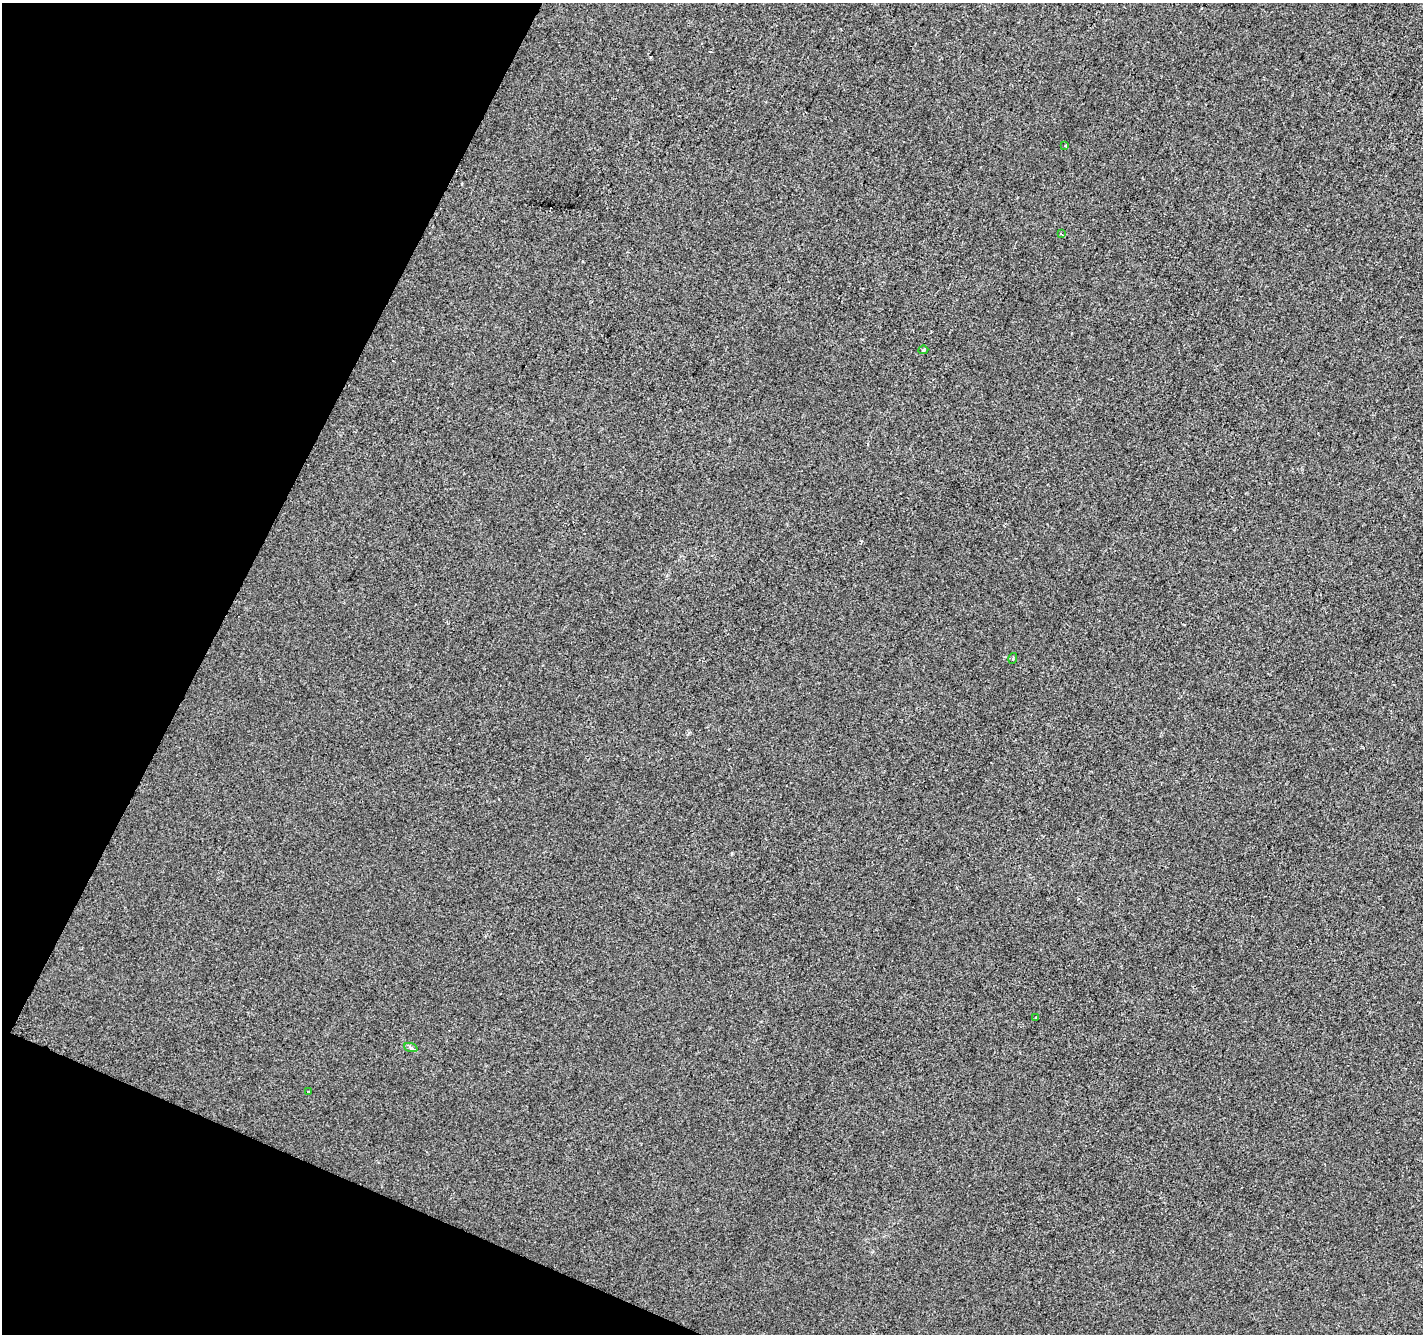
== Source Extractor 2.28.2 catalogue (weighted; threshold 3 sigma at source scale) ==
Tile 9 of 4 x 4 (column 1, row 3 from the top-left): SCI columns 7-1427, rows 1602-2933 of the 5691 x 5802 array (HDU 1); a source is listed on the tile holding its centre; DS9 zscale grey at full resolution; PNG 1425 x 1336 px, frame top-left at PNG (2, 3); each listed source drawn as its Kron ellipse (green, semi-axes under 4 px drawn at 4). Shown black and unused: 21% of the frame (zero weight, under 2 of 3 exposures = <1% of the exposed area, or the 3 px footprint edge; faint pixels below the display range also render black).
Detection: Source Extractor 2.28.2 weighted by HDU 2 'WHT'; one run over the whole footprint, this tile lists its part. Background -9.86e-05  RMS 0.0056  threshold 0.0252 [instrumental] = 3 sigma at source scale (4.5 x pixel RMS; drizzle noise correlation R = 1.50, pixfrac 1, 0.0396/0.0396 arcsec/px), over >= 5 px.
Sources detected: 7; all 7 listed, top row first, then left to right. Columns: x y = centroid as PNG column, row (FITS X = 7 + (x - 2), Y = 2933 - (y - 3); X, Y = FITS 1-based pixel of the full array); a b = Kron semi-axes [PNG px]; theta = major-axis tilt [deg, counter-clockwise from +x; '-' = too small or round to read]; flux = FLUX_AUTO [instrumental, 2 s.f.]
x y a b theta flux
1064 146 4 3 - 0.51
1061 234 3 3 - 0.69
923 350 5 4 - 0.74
1013 658 5 3 - 0.66
1036 1017 4 2 - 0.46
411 1048 7 4 -20 1
308 1091 3 2 - 0.46